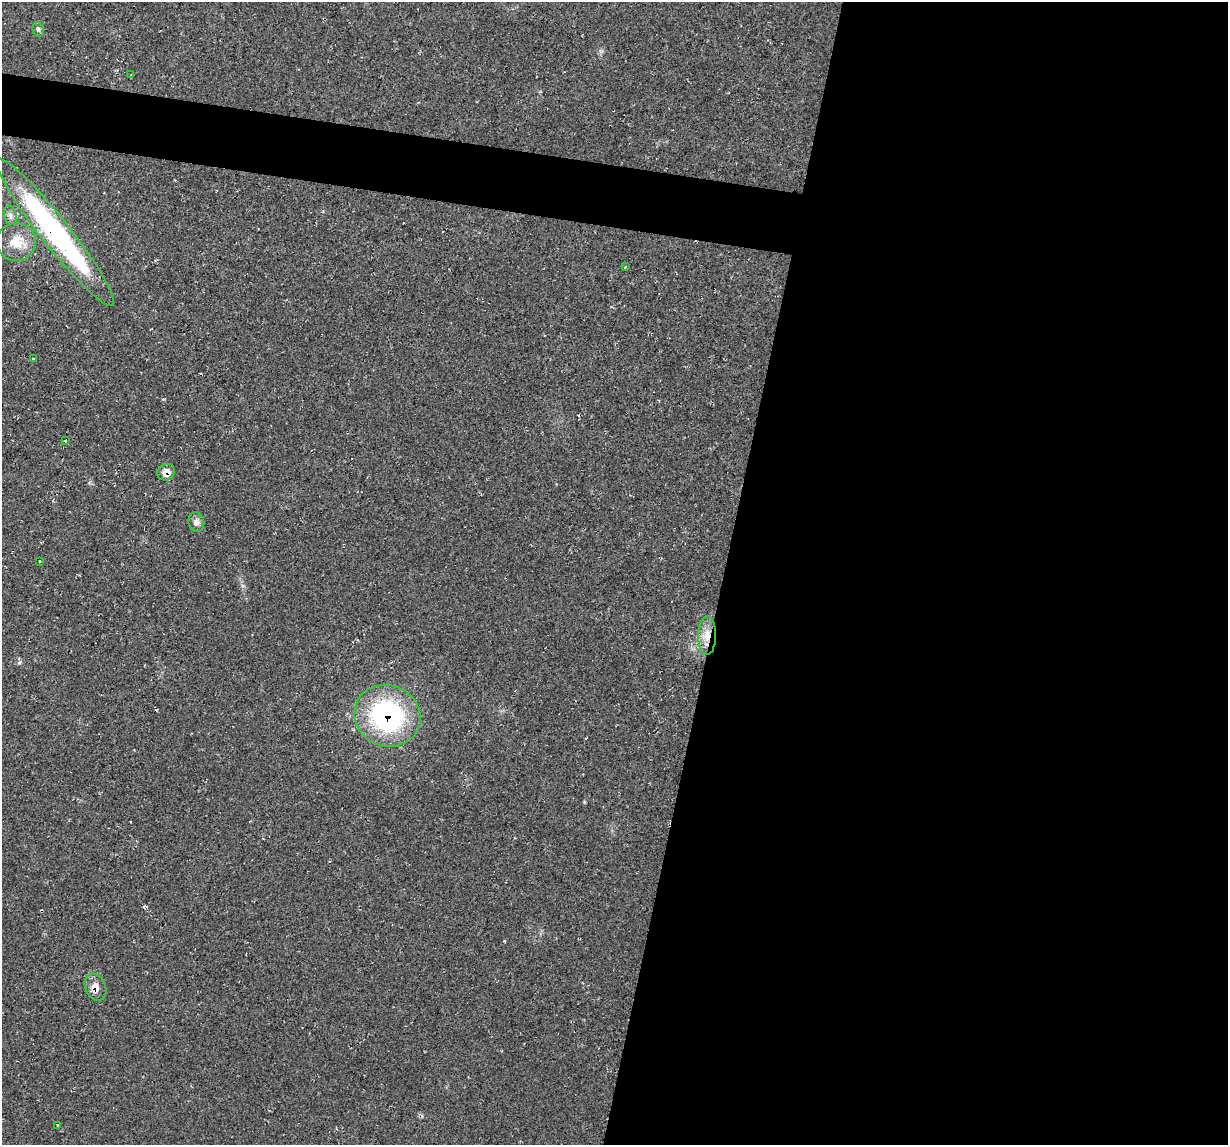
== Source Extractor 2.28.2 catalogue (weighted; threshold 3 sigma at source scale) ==
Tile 12 of 4 x 4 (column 4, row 3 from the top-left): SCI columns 3678-4903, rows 1261-2403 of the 4905 x 4926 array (HDU 1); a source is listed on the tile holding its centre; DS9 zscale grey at full resolution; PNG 1230 x 1147 px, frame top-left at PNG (2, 2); each listed source drawn as its Kron ellipse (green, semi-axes under 4 px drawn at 4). Shown black and unused: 45% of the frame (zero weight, under 2 of 3 exposures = <1% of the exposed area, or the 3 px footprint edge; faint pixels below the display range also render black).
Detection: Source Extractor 2.28.2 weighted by HDU 2 'WHT'; one run over the whole footprint, this tile lists its part. Background 0.0197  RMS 0.006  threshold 0.0268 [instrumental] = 3 sigma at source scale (4.5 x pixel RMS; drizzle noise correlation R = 1.50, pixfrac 1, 0.05/0.05 arcsec/px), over >= 5 px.
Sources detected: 15; all 15 listed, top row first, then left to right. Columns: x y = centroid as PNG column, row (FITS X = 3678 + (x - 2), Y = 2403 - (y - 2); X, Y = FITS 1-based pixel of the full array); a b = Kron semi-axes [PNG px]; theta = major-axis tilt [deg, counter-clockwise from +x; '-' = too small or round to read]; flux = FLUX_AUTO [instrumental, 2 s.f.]
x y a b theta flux
38 29 7 5 -75 1.3
131 75 3 3 - 7.3
10 215 10 6 -72 2
55 232 93 14 -52 130
16 242 19 19 - 11
625 267 3 2 - 1.3
33 359 3 3 - 1.8
65 441 3 3 - 3.4
166 472 9 8 - 5
196 522 10 8 -77 2.4
39 561 3 3 - 1.2
707 636 19 9 90 7.4
387 716 33 30 -22 90
95 987 14 10 -67 5.1
57 1125 3 2 - 0.86
Overlapping masked pixels (flux is a lower limit): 5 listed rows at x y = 55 232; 166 472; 707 636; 387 716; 95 987
Unlisted compact peaks at least as high as the median listed source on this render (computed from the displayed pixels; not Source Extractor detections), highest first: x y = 19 663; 164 399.